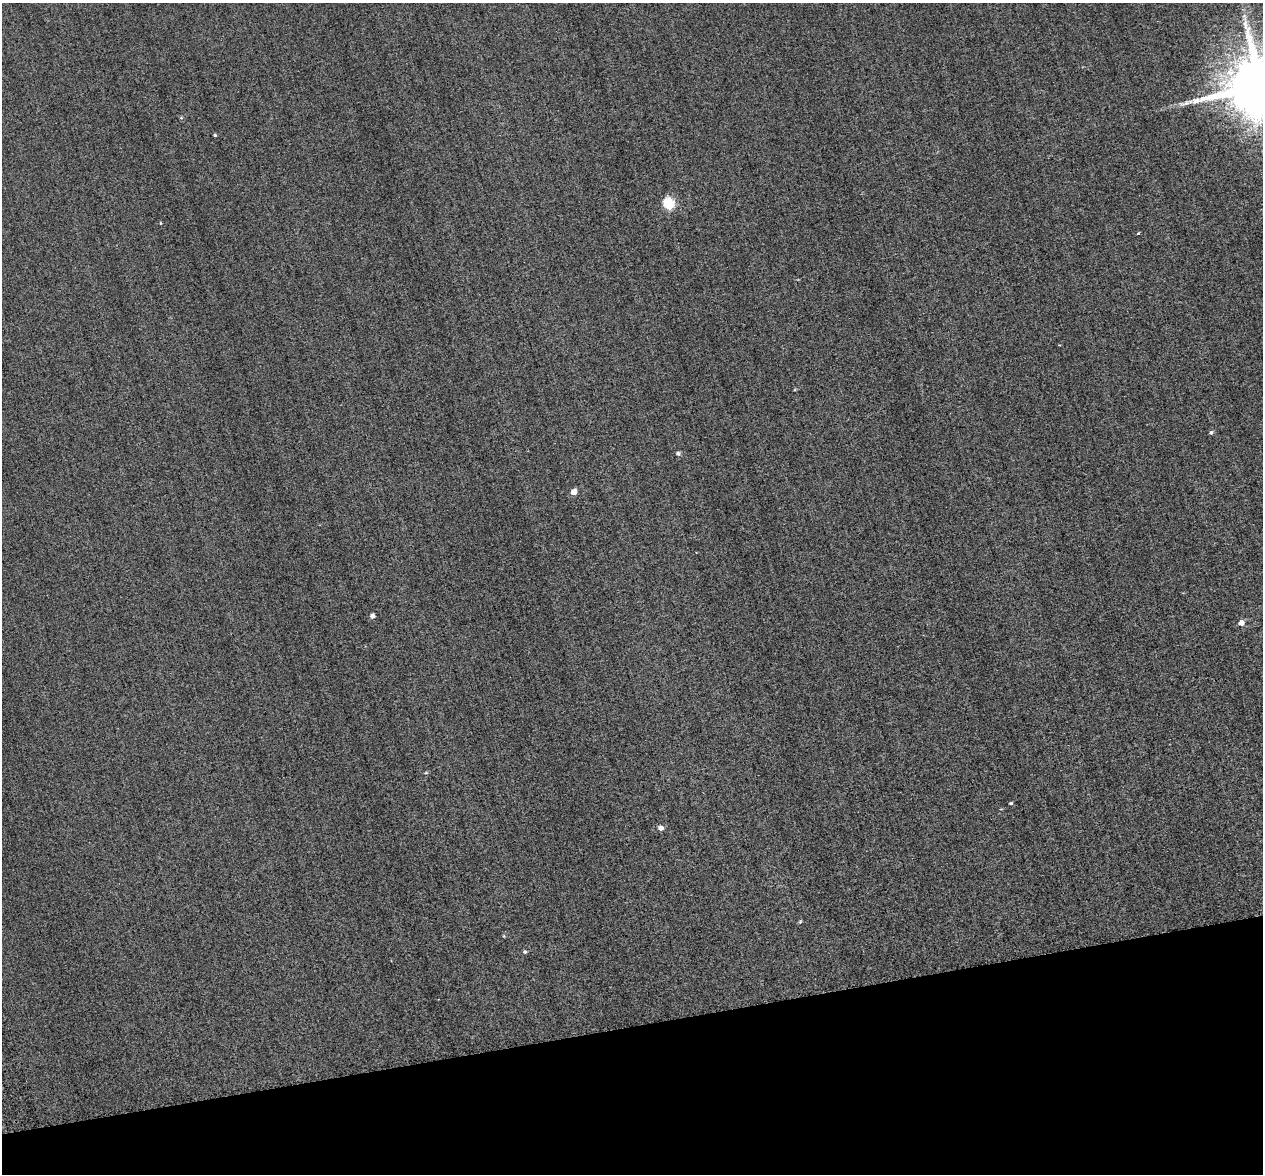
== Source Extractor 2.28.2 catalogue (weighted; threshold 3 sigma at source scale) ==
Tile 14 of 4 x 4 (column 2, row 4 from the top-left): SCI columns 1330-2590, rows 492-1663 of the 5399 x 5373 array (HDU 1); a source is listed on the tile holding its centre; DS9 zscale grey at full resolution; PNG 1265 x 1176 px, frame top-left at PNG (2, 3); no overlay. Shown black and unused: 13% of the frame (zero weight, under 2 of 3 exposures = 12% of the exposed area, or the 3 px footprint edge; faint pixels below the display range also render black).
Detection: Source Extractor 2.28.2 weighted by HDU 2 'WHT'; one run over the whole footprint, this tile lists its part. Background 0.287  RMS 3.4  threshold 15.4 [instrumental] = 3 sigma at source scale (4.5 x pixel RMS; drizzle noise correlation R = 1.50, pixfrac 1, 0.05/0.05 arcsec/px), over >= 5 px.
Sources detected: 17; all 17 listed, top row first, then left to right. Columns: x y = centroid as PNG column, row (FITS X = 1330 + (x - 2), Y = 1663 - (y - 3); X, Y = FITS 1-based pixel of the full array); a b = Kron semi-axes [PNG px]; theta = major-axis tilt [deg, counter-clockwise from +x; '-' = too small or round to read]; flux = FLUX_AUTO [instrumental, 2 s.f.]
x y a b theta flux
1260 86 18 16 13 4.1e+06
181 118 5 4 - 4.0e+02
215 135 3 3 - 4.4e+02
669 203 6 6 - 2.9e+04
160 223 4 3 - 2.7e+02
1138 233 4 3 - 3.1e+02
1211 433 4 4 - 7.6e+02
678 453 5 4 - 1.0e+03
574 492 5 4 - 3.8e+03
372 616 4 4 - 1.5e+03
1241 623 5 5 - 2.8e+03
426 773 5 3 - 3.8e+02
1011 803 4 3 - 5.0e+02
660 828 5 5 - 1.9e+03
800 922 5 4 - 4.2e+02
504 936 5 3 - 3.0e+02
525 952 4 4 - 5.8e+02
Isophote crosses this tile's border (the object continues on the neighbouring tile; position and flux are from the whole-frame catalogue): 1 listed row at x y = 1260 86